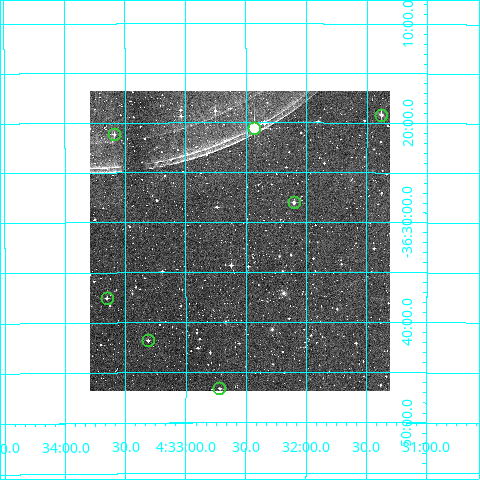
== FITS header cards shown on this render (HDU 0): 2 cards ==
NAXIS1  =                  300
NAXIS2  =                  300

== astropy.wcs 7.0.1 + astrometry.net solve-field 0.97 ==
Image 300 x 300 px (HDU 0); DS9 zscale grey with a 90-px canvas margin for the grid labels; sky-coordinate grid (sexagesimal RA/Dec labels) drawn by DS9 from the SOLVED WCS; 7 Tycho-2 reference stars matched to detected sources circled (green)
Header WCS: RA---TAN/DEC--TAN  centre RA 04:32:33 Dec -36:32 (68.14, -36.53 deg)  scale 6 arcsec/px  FOV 30.0' x 30.0'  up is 0 deg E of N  parity normal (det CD < 0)
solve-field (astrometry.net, Tycho-2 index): VERIFIED the header's WCS against the Tycho-2 star catalogue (verified at 2 index scales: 7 matches each, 0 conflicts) and refined it, rather than solving blind
Solved WCS: RA---TAN-SIP/DEC--TAN-SIP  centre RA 04:32:33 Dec -36:32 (68.14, -36.53 deg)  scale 6 arcsec/px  FOV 30.0' x 30.0'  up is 0 deg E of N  parity normal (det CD < 0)
The solver's refit moves the header's centre by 4.7 arcsec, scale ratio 0.9993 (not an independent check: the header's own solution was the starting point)
Tycho-2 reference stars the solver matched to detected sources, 7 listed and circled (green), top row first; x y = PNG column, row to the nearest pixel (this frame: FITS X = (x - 90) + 1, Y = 300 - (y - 91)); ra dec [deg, ICRS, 3 dp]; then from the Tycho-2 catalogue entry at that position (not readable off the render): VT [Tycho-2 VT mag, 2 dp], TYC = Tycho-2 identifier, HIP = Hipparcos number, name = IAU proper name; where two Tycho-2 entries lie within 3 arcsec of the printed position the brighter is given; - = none
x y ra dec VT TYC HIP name
381 115 67.845 -36.320 11.13 7044-1156-1 - -
254 128 68.109 -36.342 9.38 7044-1392-1 - -
114 134 68.397 -36.353 12.05 7044-1073-1 - -
294 202 68.026 -36.467 11.03 7044-1222-1 - -
107 298 68.413 -36.626 12.59 7044-1663-1 - -
148 340 68.328 -36.697 12.06 7044-327-1 - -
219 388 68.179 -36.777 12.39 7044-363-1 - -